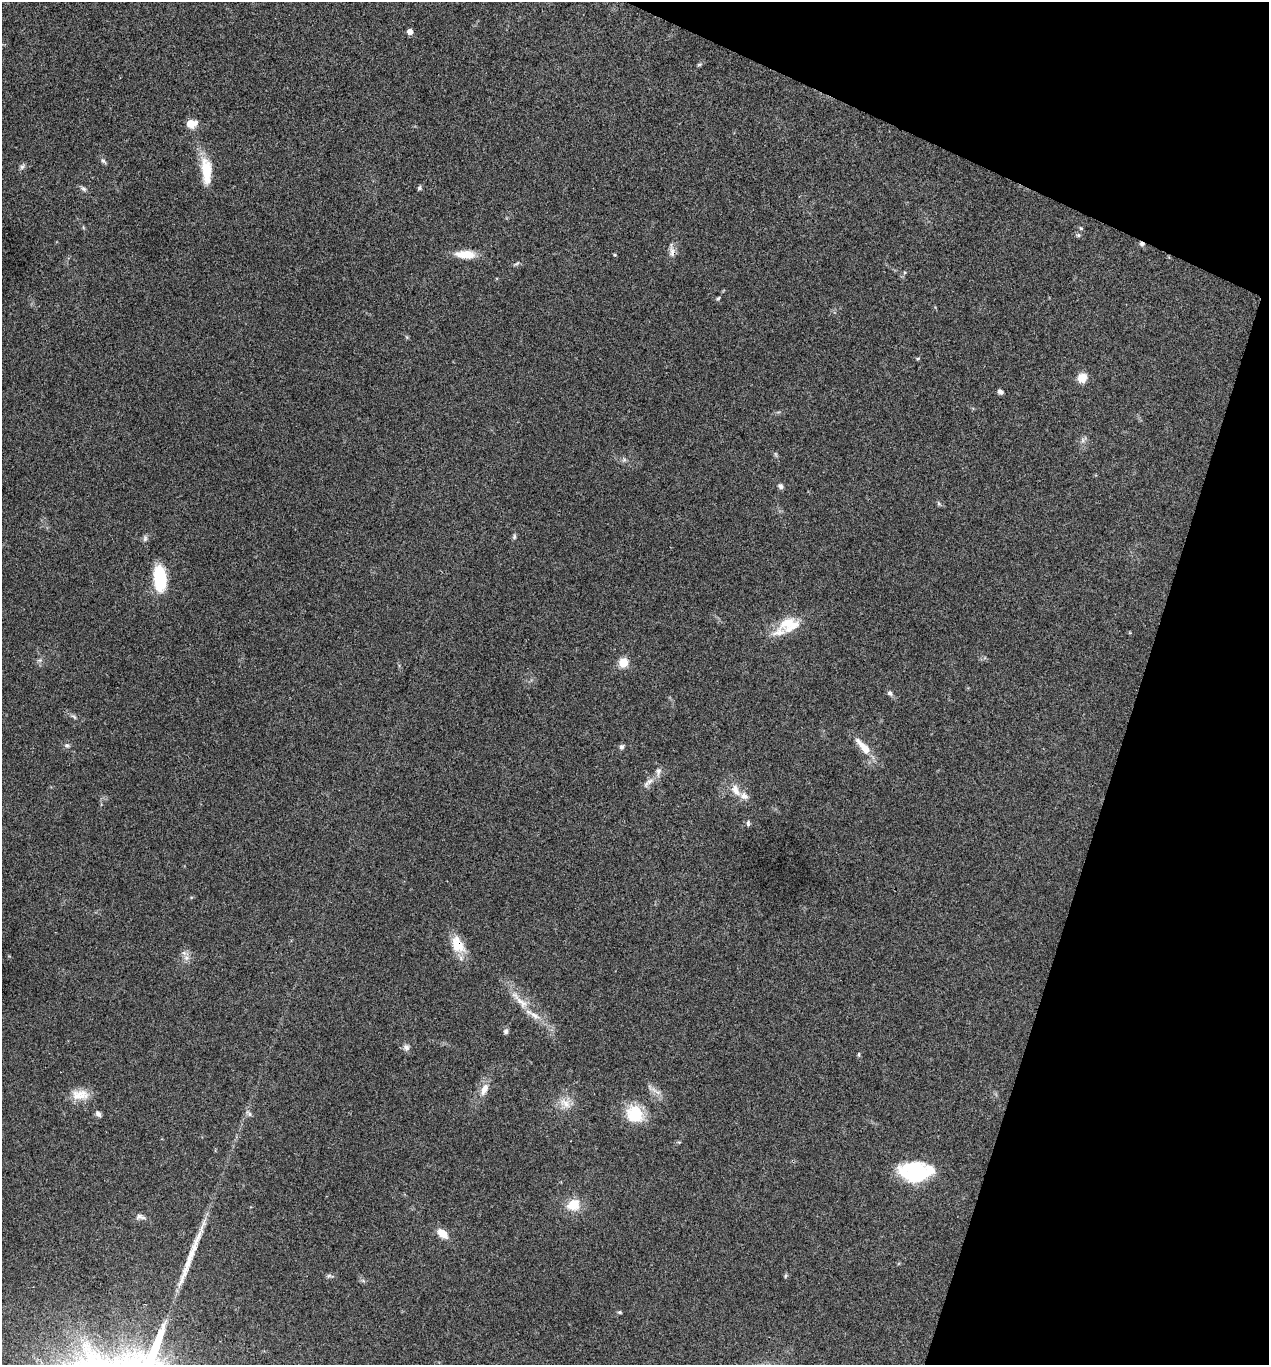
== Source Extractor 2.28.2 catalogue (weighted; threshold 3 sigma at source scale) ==
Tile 8 of 4 x 4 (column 4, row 2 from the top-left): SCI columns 3937-5203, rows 2732-4094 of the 5470 x 5459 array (HDU 1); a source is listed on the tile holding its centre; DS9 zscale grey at full resolution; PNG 1271 x 1367 px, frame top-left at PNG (2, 2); no overlay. Shown black and unused: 16% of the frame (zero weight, under 3 of 4 exposures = <1% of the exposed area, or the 3 px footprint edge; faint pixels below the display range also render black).
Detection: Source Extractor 2.28.2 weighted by HDU 2 'WHT'; one run over the whole footprint, this tile lists its part. Background 0.0608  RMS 0.0055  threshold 0.0247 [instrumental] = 3 sigma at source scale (4.5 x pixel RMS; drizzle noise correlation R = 1.50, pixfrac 1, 0.05/0.05 arcsec/px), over >= 5 px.
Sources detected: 64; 1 cosmic-ray / hot-pixel residue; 1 long thin detection or spike segment (spike, bleed or trail) — not listed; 5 inside a brighter listed object's ellipse — not listed separately; the other 57 listed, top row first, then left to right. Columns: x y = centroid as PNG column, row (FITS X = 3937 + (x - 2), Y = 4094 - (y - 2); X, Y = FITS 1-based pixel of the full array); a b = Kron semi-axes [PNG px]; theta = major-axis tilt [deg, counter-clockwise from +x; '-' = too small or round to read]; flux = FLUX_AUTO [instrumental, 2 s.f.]
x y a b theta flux
410 32 4 4 - 4.3
699 64 8 4 9 0.78
191 123 10 8 4 7.5
103 161 9 5 -48 1.3
22 167 8 5 63 1.4
206 171 34 12 -85 15
419 188 6 6 - 1
83 189 9 6 -32 1.5
1081 228 5 4 - 0.72
1078 235 6 6 - 0.97
672 252 17 7 -80 3.1
465 254 23 9 -2 10
614 255 4 3 - 0.57
517 263 9 3 30 0.94
718 298 6 4 64 0.75
917 359 6 4 7 0.69
1082 378 10 9 - 7
1000 392 5 4 - 1.9
1083 440 7 4 -90 1.3
775 454 7 4 -89 0.8
624 460 7 4 0 1.1
781 486 8 6 -35 1.6
939 504 7 4 -58 0.84
514 537 7 5 76 1
145 538 9 6 88 1.5
160 578 26 13 -85 27
787 623 26 14 24 13
40 660 7 5 11 1.3
623 663 5 5 - 28
890 693 8 6 -50 1.5
74 717 9 4 -45 1.2
67 745 8 6 -6 1.4
622 747 7 6 - 1.4
863 747 27 9 -48 9.1
648 783 21 7 40 3.9
735 790 17 9 -66 6.1
748 823 7 5 -89 1.1
458 945 24 15 -59 12
186 958 9 6 -20 2.4
520 1000 43 10 -46 12
506 1031 7 6 - 1.5
406 1047 8 8 - 2.2
859 1054 7 4 -83 0.79
484 1089 19 9 65 5.7
654 1090 15 5 -35 3.3
80 1095 24 13 -2 8.6
565 1103 18 13 -32 7
249 1113 11 5 -43 1.6
98 1114 7 6 - 1.9
635 1114 20 16 -43 22
916 1171 31 17 0 45
574 1205 16 13 19 11
139 1216 11 8 -11 2.3
442 1233 11 7 -37 7.7
330 1276 12 4 -6 1.3
785 1276 6 4 87 0.78
619 1312 6 4 -1 0.77
Overlapping masked pixels (flux is a lower limit): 2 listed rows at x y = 672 252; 458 945